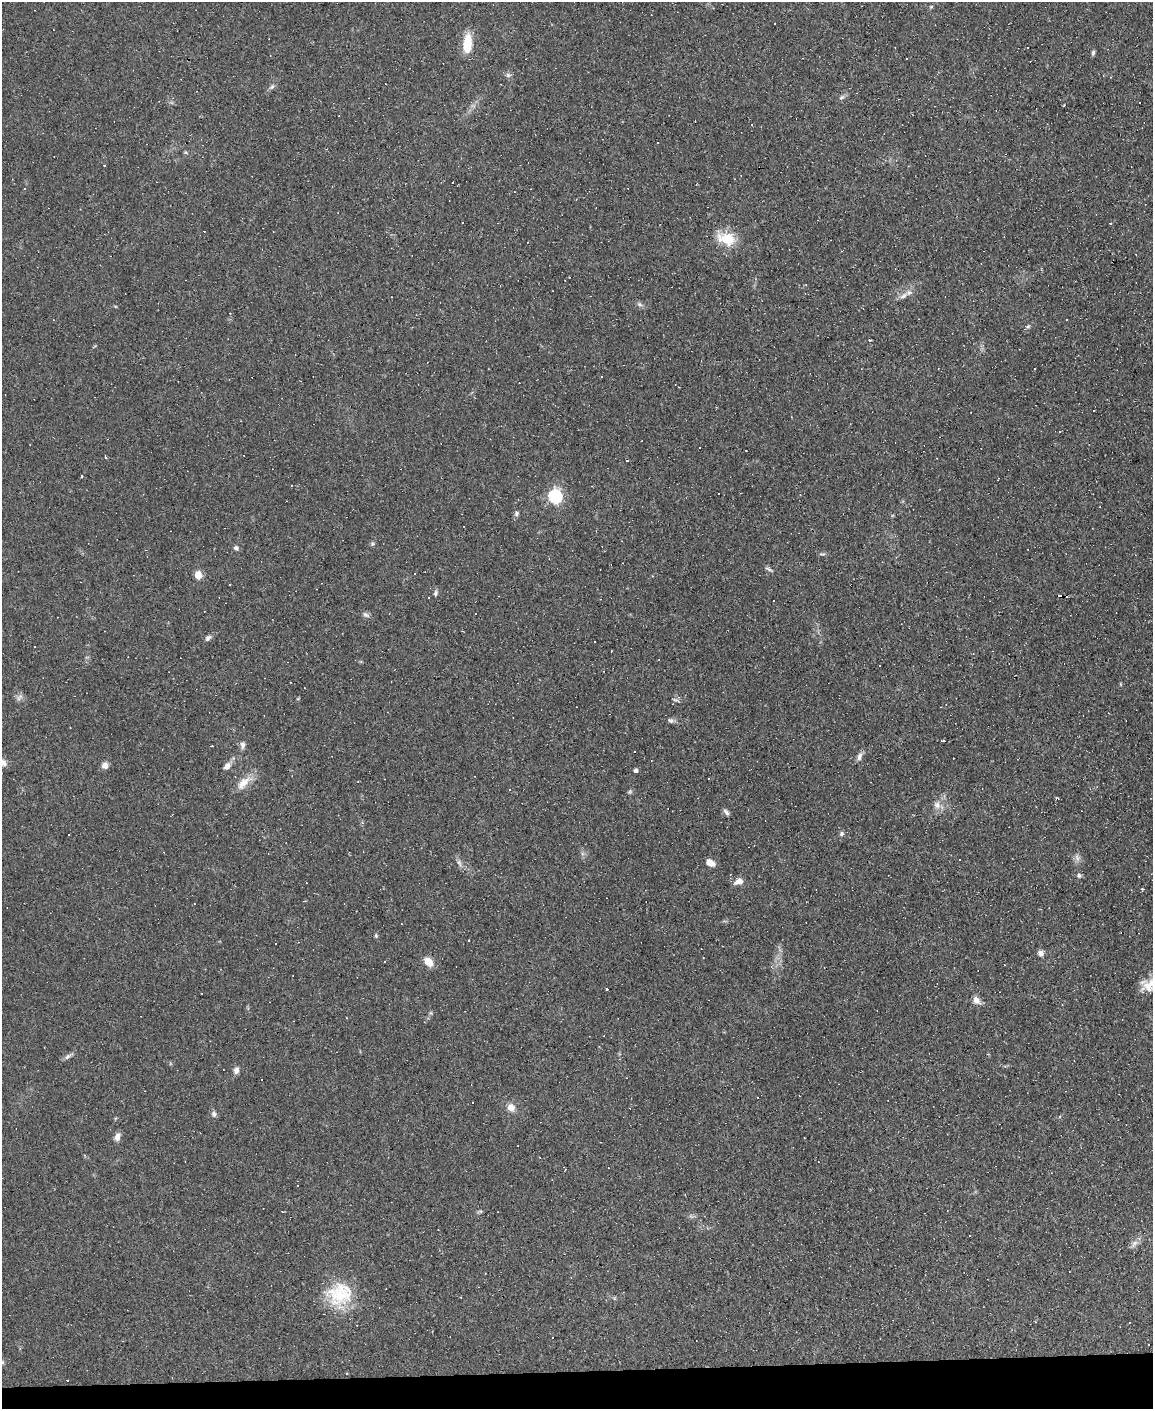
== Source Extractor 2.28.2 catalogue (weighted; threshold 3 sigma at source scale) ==
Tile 10 of 4 x 3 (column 2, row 3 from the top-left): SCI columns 1152-2302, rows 234-1640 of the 4603 x 4581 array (HDU 1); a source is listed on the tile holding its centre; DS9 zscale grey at full resolution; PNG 1155 x 1411 px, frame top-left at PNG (2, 2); no overlay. Shown black and unused: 3% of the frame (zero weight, under 3 of 4 exposures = <1% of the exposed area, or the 3 px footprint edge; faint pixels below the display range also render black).
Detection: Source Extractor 2.28.2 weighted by HDU 2 'WHT'; one run over the whole footprint, this tile lists its part. Background 0.0782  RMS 0.0055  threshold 0.0248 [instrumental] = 3 sigma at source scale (4.5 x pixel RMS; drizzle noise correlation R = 1.50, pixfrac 1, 0.05/0.05 arcsec/px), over >= 5 px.
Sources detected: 141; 55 cosmic-ray / hot-pixel residue — not listed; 1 inside a brighter listed object's ellipse — not listed separately; the other 85 listed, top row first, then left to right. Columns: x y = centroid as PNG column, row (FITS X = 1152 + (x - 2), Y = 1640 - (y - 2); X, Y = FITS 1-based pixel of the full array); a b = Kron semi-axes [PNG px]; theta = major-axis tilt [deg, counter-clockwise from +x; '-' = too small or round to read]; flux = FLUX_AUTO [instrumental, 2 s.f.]
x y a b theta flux
931 7 5 5 - 0.67
467 44 22 10 86 14
1027 48 3 3 - 16
1093 53 7 4 75 1.1
508 75 7 6 - 1.4
272 87 9 5 45 1.5
842 97 8 4 31 1.2
1139 103 3 2 - 0.81
1064 106 3 2 - 0.59
752 125 3 3 - 0.77
185 152 5 4 - 0.8
104 165 3 3 - 0.93
24 189 3 2 - 0.45
727 239 26 17 -17 14
903 296 14 6 30 2.8
639 304 8 5 -31 1.3
115 306 5 3 - 0.51
1028 326 8 5 40 1.1
869 340 3 3 - 1.2
1035 368 2 2 - 0.41
1094 410 3 3 - 3.2
105 457 4 3 - 0.67
81 475 3 3 - 4
555 497 6 6 - 98
516 514 7 6 - 1.3
372 544 6 4 45 0.86
236 548 6 6 - 1.6
822 554 10 4 7 1
769 569 11 4 -28 1.3
415 573 2 2 - 0.56
198 575 5 5 - 15
435 593 8 5 76 1.2
476 613 2 2 - 0.5
366 615 10 6 -40 1.7
208 638 10 6 42 1.6
35 647 3 3 - 1.3
19 697 11 6 53 1.8
675 700 10 3 -14 0.98
670 720 8 6 -41 1.4
943 741 3 3 - 1.8
243 745 9 6 81 2.1
859 756 12 6 73 2.3
3 763 10 9 - 2.7
105 765 8 8 - 2.9
227 766 10 7 54 3
636 770 4 4 - 1.5
244 782 24 10 40 7.5
630 792 7 5 70 0.9
937 805 11 9 -71 3.7
726 812 9 5 -57 1.6
69 834 3 2 - 0.82
841 834 7 6 - 1.2
1077 858 9 5 -65 2.1
459 863 10 5 -65 1.9
710 863 10 7 -30 3.9
1079 875 6 6 - 1.3
739 881 11 7 24 3.9
1142 889 3 3 - 0.94
303 901 4 3 - 0.47
376 935 6 4 -71 0.77
469 940 3 2 - 0.65
1041 953 7 6 - 2.6
385 961 2 2 - 0.34
428 962 10 7 -41 7.5
1150 984 23 16 24 11
607 989 3 3 - 5.4
976 1000 9 7 -52 3.7
431 1013 6 4 -72 0.72
68 1056 12 5 37 1.8
236 1070 9 6 80 2.4
799 1096 2 2 - 0.39
511 1107 10 9 - 4.1
214 1114 8 7 - 1.7
117 1137 9 6 65 3.1
565 1169 5 3 - 0.6
297 1186 2 2 - 0.36
480 1211 8 4 6 0.81
1134 1244 13 6 48 2.6
485 1273 3 2 - 0.34
339 1294 34 30 21 28
1035 1322 4 2 - 0.42
553 1337 3 3 - 6.9
1148 1345 3 3 - 3.1
2 1362 6 5 - 0.84
346 1374 3 3 - 0.91
Isophote crosses this tile's border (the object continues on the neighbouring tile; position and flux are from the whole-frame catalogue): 3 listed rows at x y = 3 763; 1150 984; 2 1362